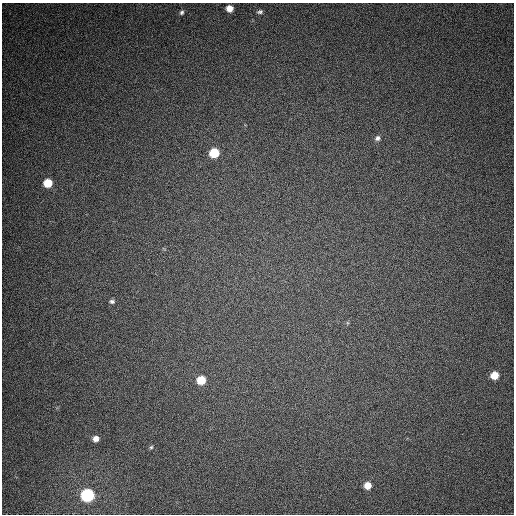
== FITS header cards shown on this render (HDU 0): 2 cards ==
NAXIS1  =                  512
NAXIS2  =                  512

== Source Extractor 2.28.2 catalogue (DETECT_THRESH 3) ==
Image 512 x 512 px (HDU 0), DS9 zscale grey, 1 PNG px = 1 image px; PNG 516 x 516 px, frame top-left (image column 1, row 512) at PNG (2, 3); no overlay
Background 369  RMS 8.8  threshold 26.3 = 3 sigma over >= 5 px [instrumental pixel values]
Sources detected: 13; all 13 listed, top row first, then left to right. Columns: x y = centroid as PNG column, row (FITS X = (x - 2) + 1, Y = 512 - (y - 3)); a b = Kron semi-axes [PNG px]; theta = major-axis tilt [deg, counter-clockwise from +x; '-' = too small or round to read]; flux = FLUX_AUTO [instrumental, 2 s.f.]
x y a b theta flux
229 8 6 6 - 5300
182 12 7 6 - 1500
260 12 7 5 12 1500
377 138 7 6 - 1900
214 153 7 6 - 22000
48 183 6 6 - 16000
112 301 7 5 4 1600
494 375 6 6 - 11000
201 380 6 6 - 16000
96 439 6 6 - 3800
151 447 5 5 - 850
367 485 6 6 - 7400
87 495 7 7 - 95000